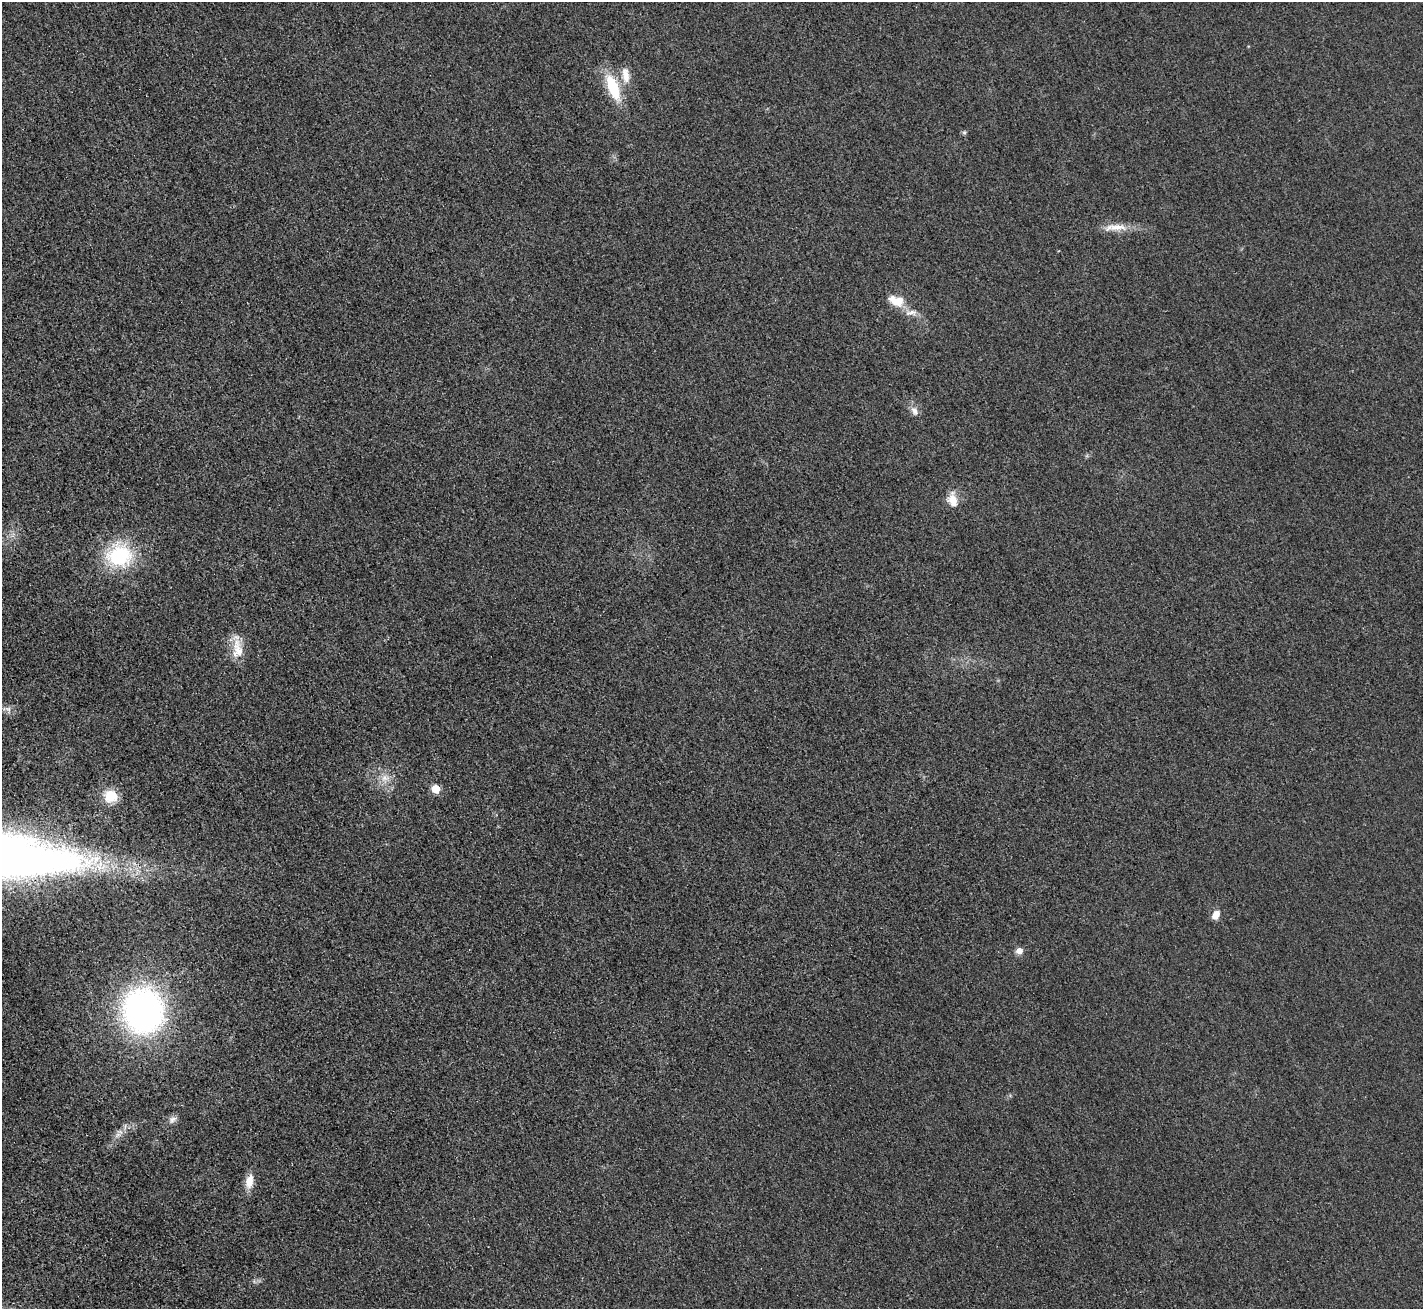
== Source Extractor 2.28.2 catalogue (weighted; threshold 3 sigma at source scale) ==
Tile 7 of 4 x 4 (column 3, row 2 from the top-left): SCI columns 2864-4284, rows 2920-4226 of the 5712 x 5701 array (HDU 1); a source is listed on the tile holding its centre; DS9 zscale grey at full resolution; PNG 1425 x 1311 px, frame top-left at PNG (2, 2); no overlay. Shown black and unused: <1% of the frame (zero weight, under 3 of 4 exposures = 1% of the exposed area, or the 3 px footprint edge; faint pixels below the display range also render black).
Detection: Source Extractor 2.28.2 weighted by HDU 2 'WHT'; one run over the whole footprint, this tile lists its part. Background 0.0218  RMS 0.0061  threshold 0.0276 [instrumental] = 3 sigma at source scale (4.5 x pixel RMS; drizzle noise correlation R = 1.50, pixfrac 1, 0.05/0.05 arcsec/px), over >= 5 px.
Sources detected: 21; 1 inside a brighter listed object's ellipse — not listed separately; the other 20 listed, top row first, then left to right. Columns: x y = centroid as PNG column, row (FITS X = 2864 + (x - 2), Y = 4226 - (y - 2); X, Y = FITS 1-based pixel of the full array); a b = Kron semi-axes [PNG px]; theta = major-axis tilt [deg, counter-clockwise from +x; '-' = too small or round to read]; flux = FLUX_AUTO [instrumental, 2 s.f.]
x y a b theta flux
625 75 23 10 -83 7.9
613 87 33 13 -68 26
964 132 6 5 - 1
1117 227 30 10 3 9.4
898 301 17 13 19 9.4
911 313 18 7 7 4.4
914 411 15 8 -63 3.8
952 500 20 13 -78 8.3
119 555 36 32 -2 44
237 649 30 14 -88 12
7 709 15 7 -16 3.1
385 778 14 10 13 6.1
436 789 6 6 - 14
110 796 14 13 - 14
1216 915 11 8 59 5.3
1019 951 8 8 - 3.6
143 1010 35 31 -80 240
172 1119 12 8 38 3
118 1135 12 6 42 3.3
249 1181 17 9 80 7.9